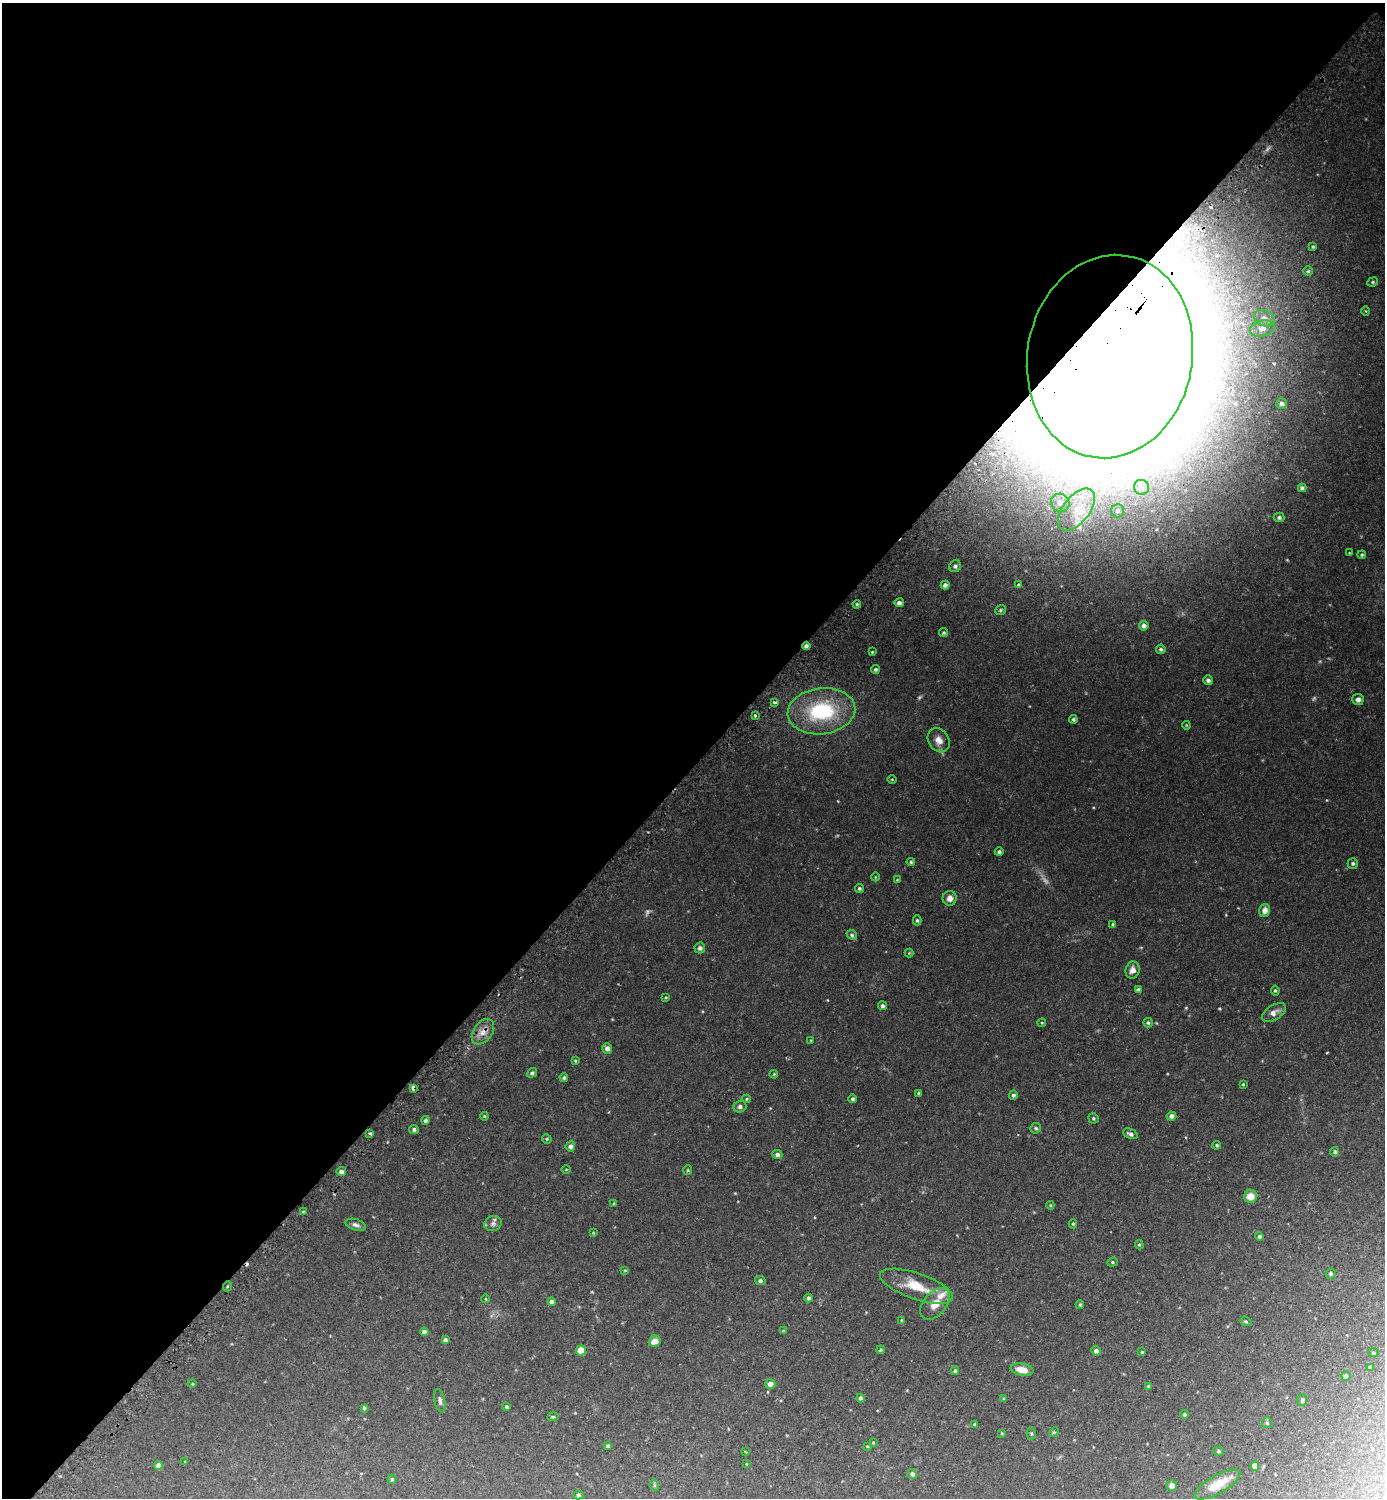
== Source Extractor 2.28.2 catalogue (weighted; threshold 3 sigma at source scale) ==
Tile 2 of 4 x 4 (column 2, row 1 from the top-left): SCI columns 1559-2941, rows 4507-6002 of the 6036 x 6033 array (HDU 1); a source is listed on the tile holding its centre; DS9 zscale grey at full resolution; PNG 1387 x 1500 px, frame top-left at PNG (2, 3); each listed source drawn as its Kron ellipse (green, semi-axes under 4 px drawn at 4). Shown black and unused: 51% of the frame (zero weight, under 2 of 3 exposures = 3% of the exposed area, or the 3 px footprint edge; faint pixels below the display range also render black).
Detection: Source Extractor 2.28.2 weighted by HDU 2 'WHT'; one run over the whole footprint, this tile lists its part. Background 0.0442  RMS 0.0047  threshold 0.021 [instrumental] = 3 sigma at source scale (4.5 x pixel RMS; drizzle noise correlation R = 1.50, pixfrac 1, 0.05/0.05 arcsec/px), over >= 5 px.
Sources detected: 171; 6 too faint to see at this stretch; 2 inside a brighter object's white glare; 4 cosmic-ray / hot-pixel residue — neither listed nor drawn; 4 inside a brighter listed object's ellipse — not listed separately; the other 155 listed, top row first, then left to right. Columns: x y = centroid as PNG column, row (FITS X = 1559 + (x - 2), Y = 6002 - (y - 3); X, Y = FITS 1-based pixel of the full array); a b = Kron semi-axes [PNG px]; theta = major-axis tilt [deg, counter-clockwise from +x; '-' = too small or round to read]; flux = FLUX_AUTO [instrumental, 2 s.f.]
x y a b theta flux
1313 247 3 3 - 0.49
1308 271 4 4 - 0.53
1373 282 5 4 - 0.67
1366 311 4 3 - 0.41
1264 318 11 7 -23 2.1
1262 329 12 8 13 2.7
1110 357 102 82 80 5100
1282 404 5 5 - 1.6
1141 487 7 7 - 1.9
1302 488 4 4 - 1.4
1060 503 9 8 - 3.7
1076 510 25 13 51 11
1118 511 7 6 - 1.1
1279 517 5 5 - 1
1349 553 4 3 - 0.41
1362 555 4 3 - 0.55
955 566 6 5 - 1.2
945 585 4 4 - 1.8
1019 585 4 4 - 0.88
899 603 4 4 - 1.4
857 604 4 3 - 0.6
1000 610 6 4 39 0.65
1144 626 5 4 - 2
943 633 5 4 - 0.62
806 646 4 4 - 1.5
1161 649 5 4 - 0.89
872 652 3 3 - 0.42
875 669 4 4 - 0.89
1208 680 5 4 - 1.4
1358 699 6 5 - 1.9
774 702 4 3 - 1.1
821 711 34 23 7 40
755 716 3 3 - 1.1
1073 719 4 4 - 0.75
1186 725 4 3 - 0.37
939 740 13 10 -57 3.7
892 779 4 3 - 0.38
999 852 4 4 - 0.94
911 862 4 3 - 0.62
1353 863 5 5 - 0.87
875 877 4 3 - 0.33
897 880 4 3 - 0.36
859 888 4 4 - 0.84
950 898 7 7 - 2.8
1265 910 6 5 - 2.7
917 920 5 4 - 0.7
1113 925 4 4 - 0.84
852 935 5 4 - 0.93
700 948 5 5 - 1.3
909 953 4 4 - 0.44
1132 970 8 7 - 2.9
1138 990 4 4 - 2.2
1275 991 5 4 - 0.82
666 997 4 3 - 0.46
882 1006 4 4 - 1.1
1274 1013 13 7 33 3.3
1042 1023 4 4 - 0.39
1148 1023 5 5 - 0.78
483 1032 14 9 54 4.1
811 1040 4 2 - 0.32
607 1048 5 5 - 2.1
575 1061 4 3 - 0.46
532 1073 5 4 - 0.96
774 1074 4 3 - 0.41
564 1078 4 4 - 0.86
1243 1084 4 3 - 0.47
413 1088 4 3 - 2.2
919 1093 3 3 - 0.65
1013 1095 5 4 - 1.1
746 1099 4 4 - 0.48
853 1099 4 4 - 0.86
740 1107 6 5 - 1.3
484 1116 4 4 - 0.43
1171 1116 5 4 - 2.2
1093 1118 5 5 - 0.73
425 1120 4 4 - 1.1
1036 1128 5 5 - 0.87
414 1129 5 4 - 1.1
370 1134 4 3 - 1.2
1130 1134 8 5 -24 1.6
547 1139 5 4 - 0.7
1217 1145 4 4 - 0.74
570 1146 5 4 - 1.9
1335 1152 5 4 - 0.98
777 1154 5 4 - 1.3
566 1169 5 3 - 0.35
688 1170 5 4 - 0.5
341 1172 4 4 - 1.8
1250 1196 6 6 - 6.5
614 1204 4 3 - 0.51
1050 1205 4 4 - 0.44
303 1212 3 3 - 0.88
493 1223 9 7 23 1.6
1073 1224 4 4 - 0.56
356 1225 10 5 -18 1.6
593 1233 4 3 - 0.36
1259 1236 4 4 - 1.1
1139 1245 5 4 - 0.61
1112 1262 5 4 - 0.59
625 1270 4 4 - 0.45
1331 1274 5 5 - 0.92
760 1281 5 4 - 1.2
228 1286 5 3 - 0.47
916 1286 38 13 -19 14
808 1298 4 4 - 1.2
486 1299 4 3 - 0.35
551 1302 4 4 - 1.3
935 1304 18 11 50 6
1080 1305 4 3 - 0.62
902 1320 3 3 - 0.42
1246 1321 6 4 -20 0.63
783 1331 4 4 - 0.53
424 1332 4 4 - 1.9
445 1340 4 4 - 1.4
655 1341 6 5 - 3.7
881 1350 4 3 - 0.52
581 1351 5 5 - 12
1096 1351 5 4 - 1.6
1142 1352 3 3 - 0.48
1373 1353 5 4 - 0.86
1370 1367 3 3 - 0.78
1022 1370 11 6 -10 5.4
955 1371 4 4 - 1
1346 1376 5 4 - 1.3
192 1384 4 3 - 0.4
770 1384 5 5 - 2.6
1148 1386 3 3 - 0.51
860 1398 4 4 - 1.2
1004 1398 4 3 - 0.45
1302 1400 6 5 - 0.74
440 1401 12 5 -77 1.4
507 1407 4 3 - 0.77
364 1408 4 4 - 0.74
1184 1414 4 4 - 0.74
553 1417 5 4 - 0.52
1267 1423 5 5 - 0.81
975 1424 3 3 - 0.66
1054 1432 5 4 - 0.5
1002 1433 4 4 - 0.41
1031 1433 6 4 -90 0.64
873 1443 4 3 - 0.37
608 1446 4 3 - 1.1
867 1446 4 3 - 0.38
1218 1451 5 4 - 0.73
745 1452 3 2 - 0.4
185 1462 3 3 - 0.43
747 1464 4 3 - 0.38
158 1465 4 4 - 2.5
1255 1466 4 4 - 3.4
912 1474 5 4 - 1.5
392 1479 4 4 - 0.69
1217 1484 25 9 30 9.7
654 1485 6 4 -73 0.61
1172 1486 5 5 - 2.6
578 1495 5 4 - 0.74
Overlapping masked pixels (flux is a lower limit): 4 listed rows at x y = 1110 357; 806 646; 483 1032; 413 1088